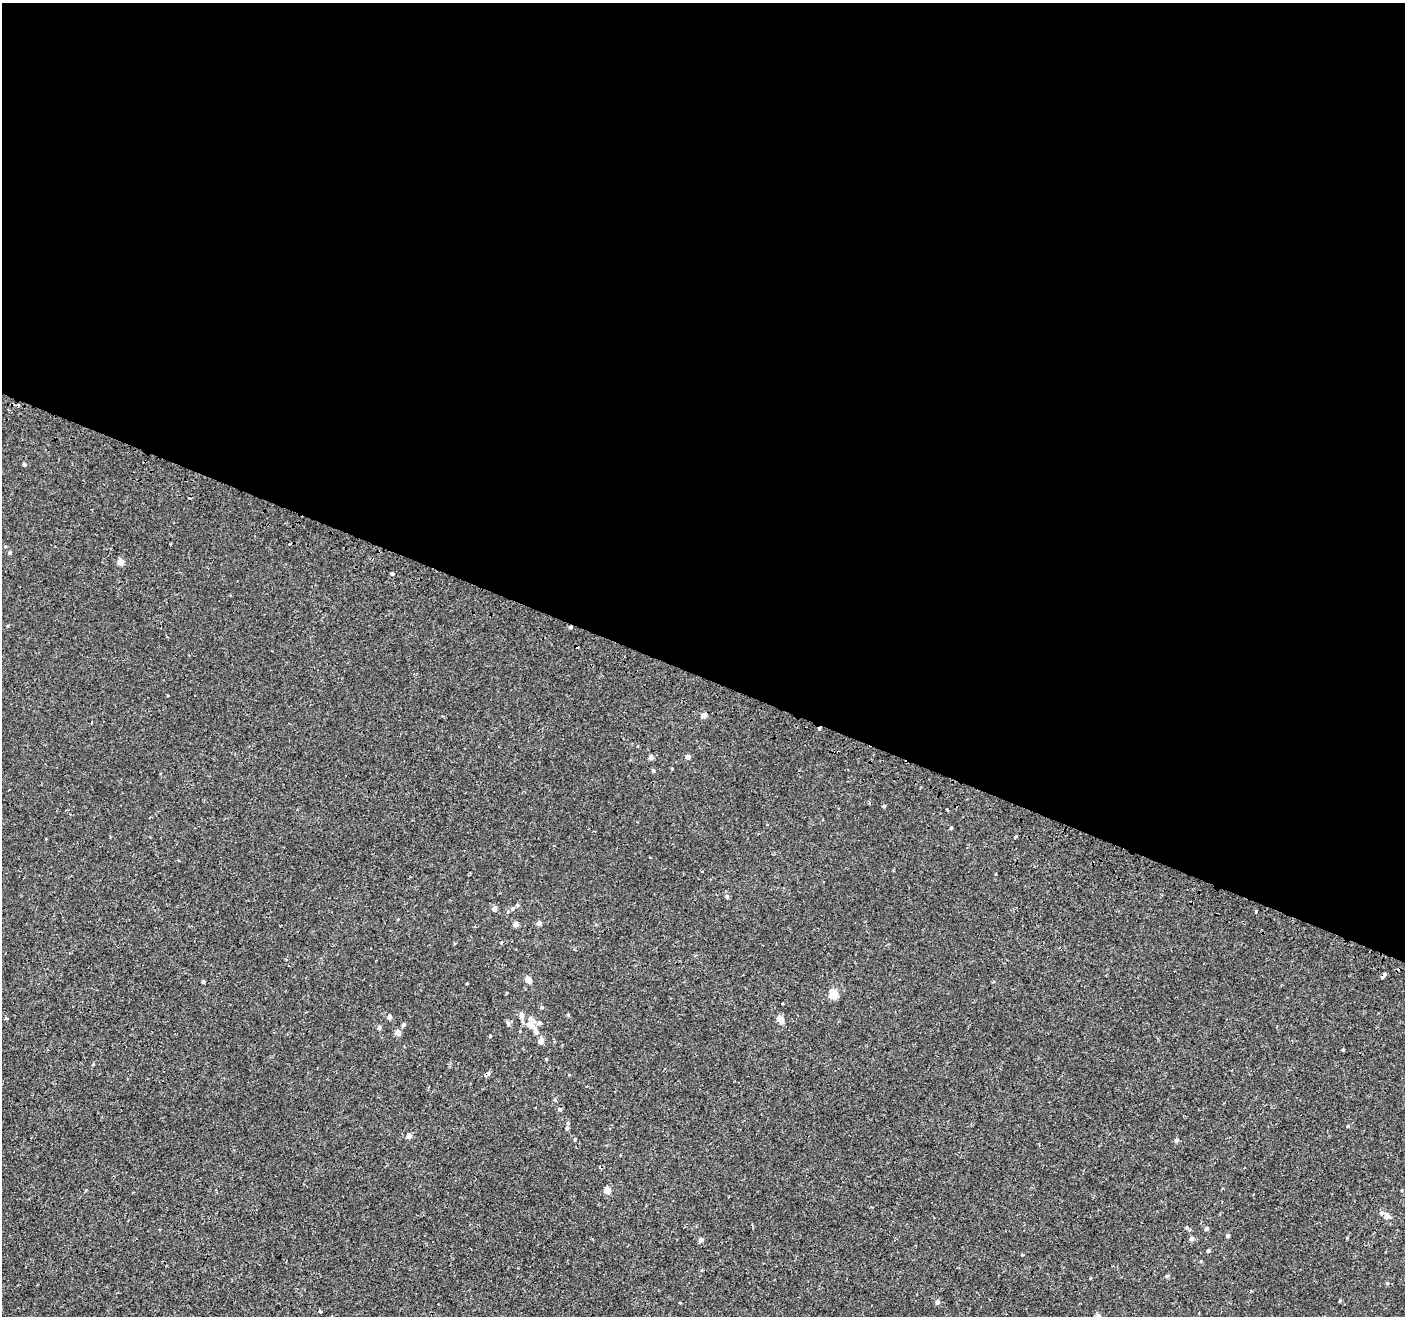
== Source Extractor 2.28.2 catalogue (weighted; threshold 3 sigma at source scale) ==
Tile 3 of 4 x 4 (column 3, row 1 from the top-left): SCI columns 2862-4264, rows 4202-5515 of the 5713 x 5842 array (HDU 1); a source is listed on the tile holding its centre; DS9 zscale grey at full resolution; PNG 1407 x 1318 px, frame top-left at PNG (2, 3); no overlay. Shown black and unused: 51% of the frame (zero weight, under 2 of 3 exposures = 3% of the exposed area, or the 3 px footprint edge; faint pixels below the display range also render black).
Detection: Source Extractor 2.28.2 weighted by HDU 2 'WHT'; one run over the whole footprint, this tile lists its part. Background -4.00e-04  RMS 0.0031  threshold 0.0139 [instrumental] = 3 sigma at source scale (4.5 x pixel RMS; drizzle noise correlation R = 1.50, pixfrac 1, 0.0396/0.0396 arcsec/px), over >= 5 px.
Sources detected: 80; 7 cosmic-ray / hot-pixel residue — not listed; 5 inside a brighter listed object's ellipse — not listed separately; the other 68 listed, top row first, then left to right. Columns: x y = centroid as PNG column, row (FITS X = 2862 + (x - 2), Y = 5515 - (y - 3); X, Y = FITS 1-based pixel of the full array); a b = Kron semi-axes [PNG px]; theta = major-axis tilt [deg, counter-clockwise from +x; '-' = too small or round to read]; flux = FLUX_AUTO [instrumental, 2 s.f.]
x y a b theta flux
24 464 4 4 - 0.62
9 553 5 5 - 0.44
120 562 5 4 - 3.4
392 573 4 3 - 1.6
570 627 4 3 - 1.6
704 715 5 4 - 2.1
819 729 4 3 - 3.2
651 757 5 4 - 1.4
688 757 5 4 - 1.4
672 768 4 3 - 0.22
653 770 5 4 - 0.48
884 806 4 4 - 0.31
951 828 4 3 - 0.36
1015 837 4 3 - 0.55
702 871 3 3 - 0.28
727 896 5 5 - 0.53
517 905 5 4 - 0.46
494 909 5 5 - 1.2
512 909 6 5 - 0.66
1256 911 3 3 - 0.42
539 923 5 4 - 1.1
515 924 4 4 - 1.8
501 942 4 3 - 0.27
1384 975 7 3 46 4
528 980 5 4 - 3.4
203 982 4 3 - 0.46
467 983 3 2 - 0.21
833 994 5 5 - 11
782 1004 3 3 - 0.5
542 1007 5 4 - 0.46
521 1015 9 5 86 1.2
568 1015 4 4 - 0.31
389 1017 5 5 - 1.1
6 1018 3 2 - 0.51
780 1019 5 4 - 5.2
508 1023 9 5 -64 0.57
403 1024 5 4 - 0.62
531 1025 12 8 -37 2
379 1028 5 4 - 0.75
398 1032 5 5 - 2.3
490 1036 4 3 - 0.36
541 1041 5 4 - 2.6
1343 1050 3 3 - 0.31
546 1059 4 3 - 0.24
488 1073 5 4 - 1.2
555 1100 5 4 - 0.43
560 1109 5 5 - 0.48
1348 1126 4 4 - 0.31
567 1128 7 5 77 0.6
409 1136 5 5 - 1.7
575 1139 4 4 - 0.33
1176 1140 5 4 - 0.76
607 1190 4 4 - 3.8
1387 1216 8 6 -13 1.6
1206 1229 5 5 - 0.75
1228 1236 4 4 - 0.7
1347 1238 4 4 - 0.22
1191 1239 5 5 - 1.1
701 1240 6 5 - 0.91
1208 1250 4 4 - 0.5
1022 1254 4 3 - 0.27
1167 1276 5 4 - 0.48
1090 1278 4 3 - 0.23
1387 1283 5 4 - 0.3
1340 1301 4 3 - 0.32
937 1302 6 5 - 0.92
680 1303 3 3 - 0.23
320 1311 3 3 - 1.5
Overlapping masked pixels (flux is a lower limit): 4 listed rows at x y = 570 627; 819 729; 1384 975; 488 1073